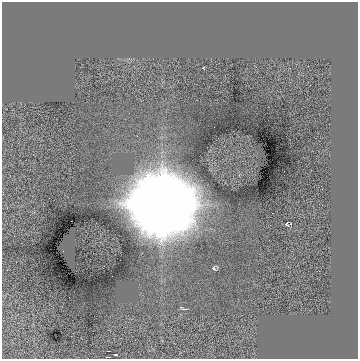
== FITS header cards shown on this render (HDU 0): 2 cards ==
NAXIS1  =                  356
NAXIS2  =                  357

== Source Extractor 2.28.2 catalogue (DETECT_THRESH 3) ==
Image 356 x 357 px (HDU 0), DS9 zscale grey, 1 PNG px = 1 image px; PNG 360 x 361 px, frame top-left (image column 1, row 357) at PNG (2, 2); no overlay
Background 1.45e-04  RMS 2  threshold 5.9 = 3 sigma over >= 5 px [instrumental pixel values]
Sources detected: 7; all 7 listed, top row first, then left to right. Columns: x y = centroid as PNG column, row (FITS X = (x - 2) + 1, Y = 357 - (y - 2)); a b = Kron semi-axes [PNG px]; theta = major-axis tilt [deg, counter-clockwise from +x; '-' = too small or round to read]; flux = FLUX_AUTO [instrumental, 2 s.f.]
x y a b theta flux
203 68 3 3 - 210
161 204 31 29 -19 430000
291 223 2 2 - 100
287 225 6 4 -61 190
181 307 5 3 - 100
185 309 7 2 -11 120
116 355 3 2 - 88